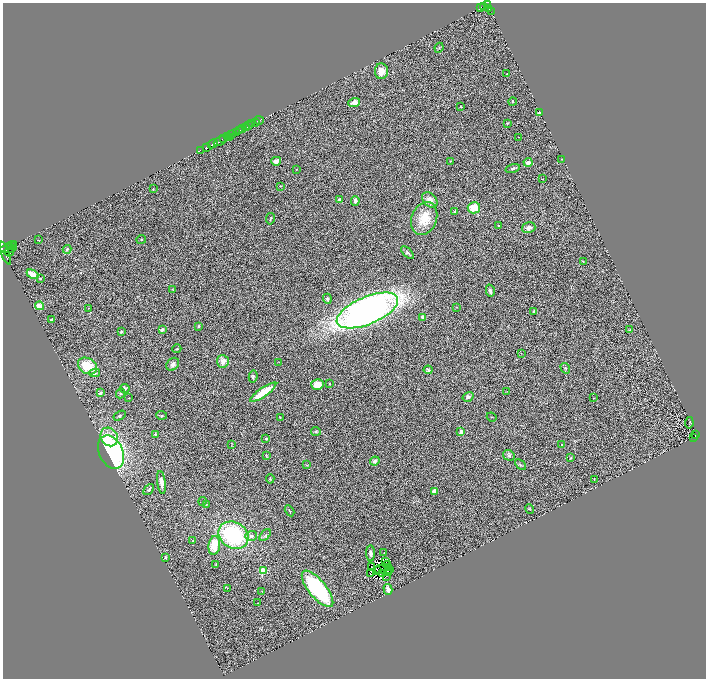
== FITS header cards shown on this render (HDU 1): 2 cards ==
NAXIS1  =                 1407
NAXIS2  =                 1352

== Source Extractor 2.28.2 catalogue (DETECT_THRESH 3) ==
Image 1407 x 1352 px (HDU 1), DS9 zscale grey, zoomed out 1/2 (1 PNG px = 2 x 2 image px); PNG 708 x 680 px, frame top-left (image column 2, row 1351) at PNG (3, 3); each listed source drawn as its Kron ellipse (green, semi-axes under 4 px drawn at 4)
Background 0.653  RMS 0.13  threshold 0.388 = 3 sigma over >= 5 px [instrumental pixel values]
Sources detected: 180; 29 cannot appear on this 1/2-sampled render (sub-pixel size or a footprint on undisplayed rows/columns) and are neither listed nor drawn; the other 151 listed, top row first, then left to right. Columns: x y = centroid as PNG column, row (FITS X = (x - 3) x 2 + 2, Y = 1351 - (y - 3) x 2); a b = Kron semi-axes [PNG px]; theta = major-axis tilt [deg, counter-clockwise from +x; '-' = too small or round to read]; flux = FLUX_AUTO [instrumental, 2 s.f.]
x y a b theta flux
488 5 2 2 - 460
483 6 2 2 - 180
480 8 4 2 - 420
488 8 3 2 - 14
491 11 2 1 - 43
439 48 5 3 - 27
381 71 8 6 87 280
507 74 2 2 - 44
354 102 6 4 19 150
513 102 4 3 - 19
460 106 2 2 - 9.2
539 113 4 2 - 33
259 120 4 2 - 60
256 122 2 1 - 99
507 123 3 3 - 27
252 124 3 2 - 250
248 126 2 1 - 450
247 127 3 2 - 910
243 129 2 1 - 270
239 131 3 2 - 390
237 132 3 2 - 1500
231 135 4 2 - 540
228 137 4 3 - 530
519 137 2 1 - 7
230 138 2 1 - 150
223 139 3 2 - 280
220 141 6 3 26 700
213 144 5 2 - 1000
207 147 4 3 - 2000
200 150 2 2 - 37
561 159 2 2 - 7.7
276 161 5 4 - 150
450 161 3 2 - 7.5
528 162 4 3 - 120
297 169 2 1 - 13
513 169 7 4 15 46
543 179 2 1 - 6.5
280 186 3 2 - 15
153 189 4 2 - 17
340 199 4 2 - 55
430 200 9 6 -45 180
355 201 5 3 - 140
474 208 6 5 - 610
455 212 2 2 - 120
424 218 17 12 69 680
270 219 6 2 79 29
499 226 3 3 - 23
529 228 7 5 16 130
141 239 5 3 - 26
38 240 3 2 - 7.3
13 245 3 3 - 1400
9 246 2 1 - 700
11 246 2 2 - 580
8 249 8 3 6 2600
67 249 4 3 - 39
9 252 4 3 - 650
5 253 12 4 -67 4800
407 253 8 3 -42 47
583 261 3 2 - 12
33 274 6 3 -29 510
40 279 2 2 - 65
172 289 3 3 - 19
490 291 6 4 -76 78
327 299 5 4 - 50
39 306 4 4 - 250
457 307 3 2 - 12
89 308 3 3 - 12
367 310 33 13 23 19000
534 312 3 3 - 34
423 317 4 3 - 100
51 320 2 2 - 190
199 326 4 3 - 36
162 330 4 3 - 56
630 330 4 3 - 21
121 332 4 3 - 26
177 349 4 3 - 19
521 353 3 2 - 12
223 361 6 6 - 190
279 362 3 2 - 14
173 364 7 5 46 110
88 366 10 7 -30 780
565 368 5 3 - 33
428 370 4 4 - 42
94 373 6 4 8 49
253 376 6 4 79 54
329 384 3 2 - 19
317 385 6 5 - 350
125 388 5 4 - 46
507 391 3 2 - 9.4
263 392 16 4 35 760
100 393 4 3 - 78
120 394 5 4 - 42
468 397 6 4 32 91
129 398 2 2 - 9.1
594 398 2 1 - 15
162 415 5 3 - 28
120 416 6 4 32 50
280 417 2 2 - 16
492 417 5 1 - 11
689 423 6 2 81 15
316 431 5 3 - 35
461 432 3 3 - 140
155 434 3 2 - 21
695 435 4 2 - 110
109 437 10 8 -57 350
693 438 3 1 - 35
266 439 4 3 - 37
232 444 3 2 - 13
562 444 2 2 - 22
111 452 17 12 -65 5300
509 455 6 5 - 60
266 456 4 2 - 15
571 458 3 3 - 22
375 461 5 4 - 100
307 465 3 3 - 17
520 465 6 3 -45 34
270 479 4 3 - 19
594 479 4 3 - 17
161 482 11 4 -82 160
149 490 6 3 49 42
434 491 2 2 - 290
203 501 4 3 - 26
206 505 2 2 - 12
529 509 5 3 - 25
289 511 6 3 -59 26
233 535 16 13 -34 3200
265 535 7 3 48 49
251 536 6 5 - 91
193 541 3 2 - 15
214 545 9 6 82 610
371 553 8 4 -90 89
384 553 3 1 - 9.7
165 557 4 3 - 42
385 562 3 1 - 16
388 564 2 2 - 25
216 565 3 2 - 27
371 566 2 1 - 11
389 567 3 1 - 11
380 569 5 2 - 29
390 569 2 1 - 34
378 570 4 1 - 29
263 571 3 3 - 1000
370 573 4 2 - 19
388 573 3 1 - 10
383 574 2 1 - 12
386 576 2 1 - 13
227 588 3 2 - 8.6
317 589 22 8 -51 3100
388 589 5 3 - 150
262 591 2 1 - 7.1
258 603 2 2 - 7.9
At the frame edge (FLAGS 8, measured only in part): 1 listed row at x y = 5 253
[29 sub-pixel or undisplayed-footprint detections neither listed nor drawn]